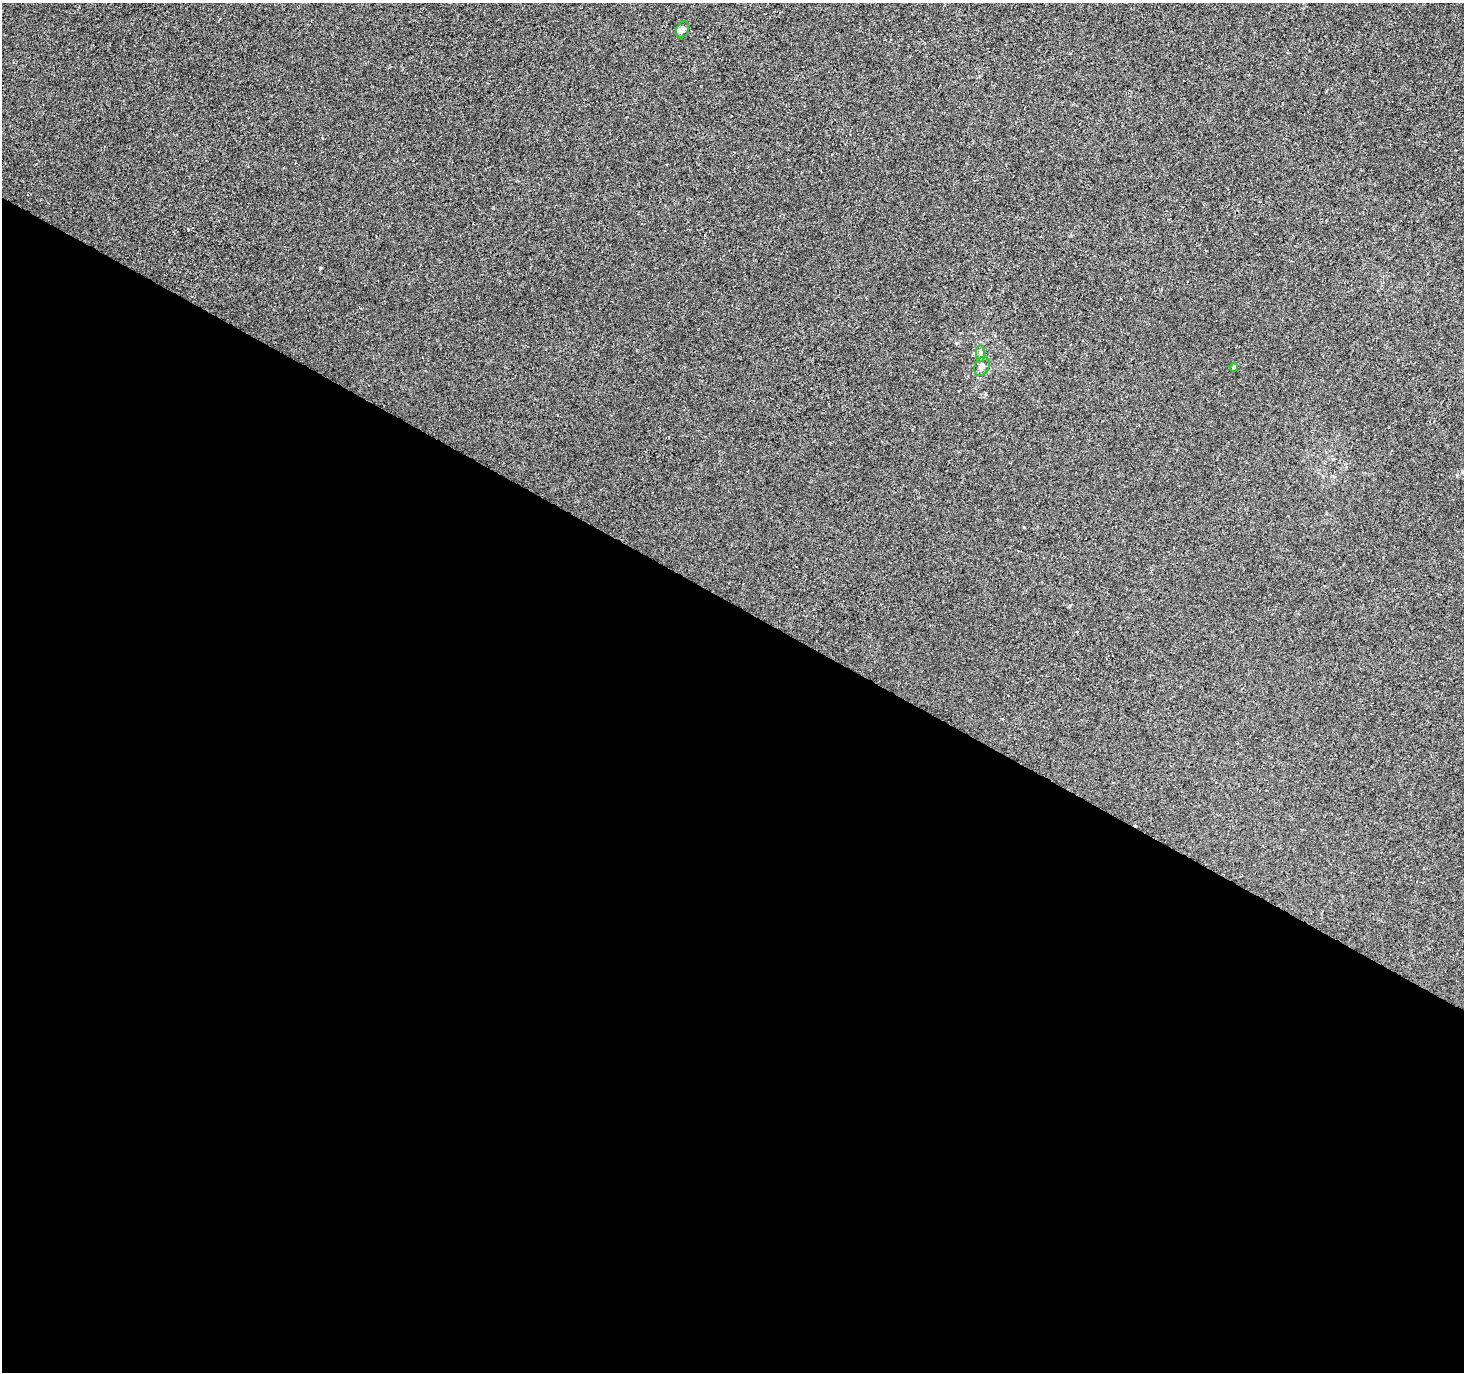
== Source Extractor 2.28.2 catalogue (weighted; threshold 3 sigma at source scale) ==
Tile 14 of 4 x 4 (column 2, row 4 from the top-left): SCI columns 1471-2932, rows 261-1630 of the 5856 x 5932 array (HDU 1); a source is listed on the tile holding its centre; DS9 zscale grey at full resolution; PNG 1466 x 1374 px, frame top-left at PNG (2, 3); each listed source drawn as its Kron ellipse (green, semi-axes under 4 px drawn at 4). Shown black and unused: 56% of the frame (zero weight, under 3 of 4 exposures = <1% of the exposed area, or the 3 px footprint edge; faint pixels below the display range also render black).
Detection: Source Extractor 2.28.2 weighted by HDU 2 'WHT'; one run over the whole footprint, this tile lists its part. Background 0.0017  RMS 0.003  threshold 0.0137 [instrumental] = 3 sigma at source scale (4.5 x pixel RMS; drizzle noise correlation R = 1.50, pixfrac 1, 0.0396/0.0396 arcsec/px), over >= 5 px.
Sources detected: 6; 1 cosmic-ray / hot-pixel residue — neither listed nor drawn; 1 inside a brighter listed object's ellipse — not listed separately; the other 4 listed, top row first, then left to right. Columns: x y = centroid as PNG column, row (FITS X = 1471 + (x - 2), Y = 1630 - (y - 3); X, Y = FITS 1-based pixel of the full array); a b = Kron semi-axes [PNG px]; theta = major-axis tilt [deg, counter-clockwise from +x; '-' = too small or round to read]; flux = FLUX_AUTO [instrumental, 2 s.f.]
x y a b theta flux
682 30 9 6 68 0.91
981 353 8 4 -90 0.75
982 366 10 7 64 1.7
1234 367 4 4 - 0.5